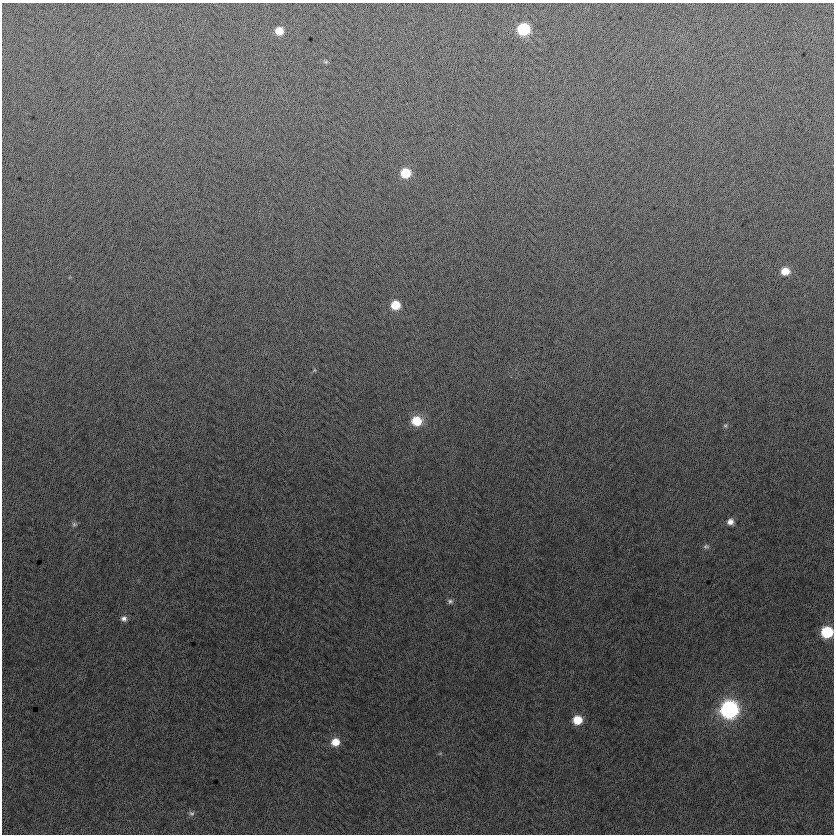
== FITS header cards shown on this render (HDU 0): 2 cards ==
NAXIS1  =                  832
NAXIS2  =                  832

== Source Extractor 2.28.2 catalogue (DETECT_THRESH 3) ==
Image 832 x 832 px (HDU 0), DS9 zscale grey, 1 PNG px = 1 image px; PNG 836 x 836 px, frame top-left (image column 1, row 832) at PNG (2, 3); no overlay
Background -4.37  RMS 12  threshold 37.3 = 3 sigma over >= 5 px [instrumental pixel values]
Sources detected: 20; all 20 listed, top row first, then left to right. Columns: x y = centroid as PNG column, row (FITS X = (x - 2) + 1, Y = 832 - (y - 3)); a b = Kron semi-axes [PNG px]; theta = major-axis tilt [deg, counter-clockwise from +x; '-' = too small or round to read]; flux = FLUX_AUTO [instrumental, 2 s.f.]
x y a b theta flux
524 29 8 8 - 58000
279 31 8 7 - 12000
326 62 8 5 -6 1300
405 173 9 8 - 25000
785 271 8 7 - 12000
395 305 8 8 - 20000
314 370 5 4 - 870
417 421 11 9 -2 23000
725 426 6 6 - 1600
730 522 8 8 - 5000
74 524 7 7 - 2200
706 546 8 6 1 2300
450 601 8 7 - 2600
124 618 8 7 - 3600
827 632 8 8 - 51000
729 709 10 10 - 270000
577 720 8 8 - 18000
335 742 9 9 - 12000
440 753 6 4 1 1000
191 813 8 7 - 2400
At the frame edge (FLAGS 8, measured only in part): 1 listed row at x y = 827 632